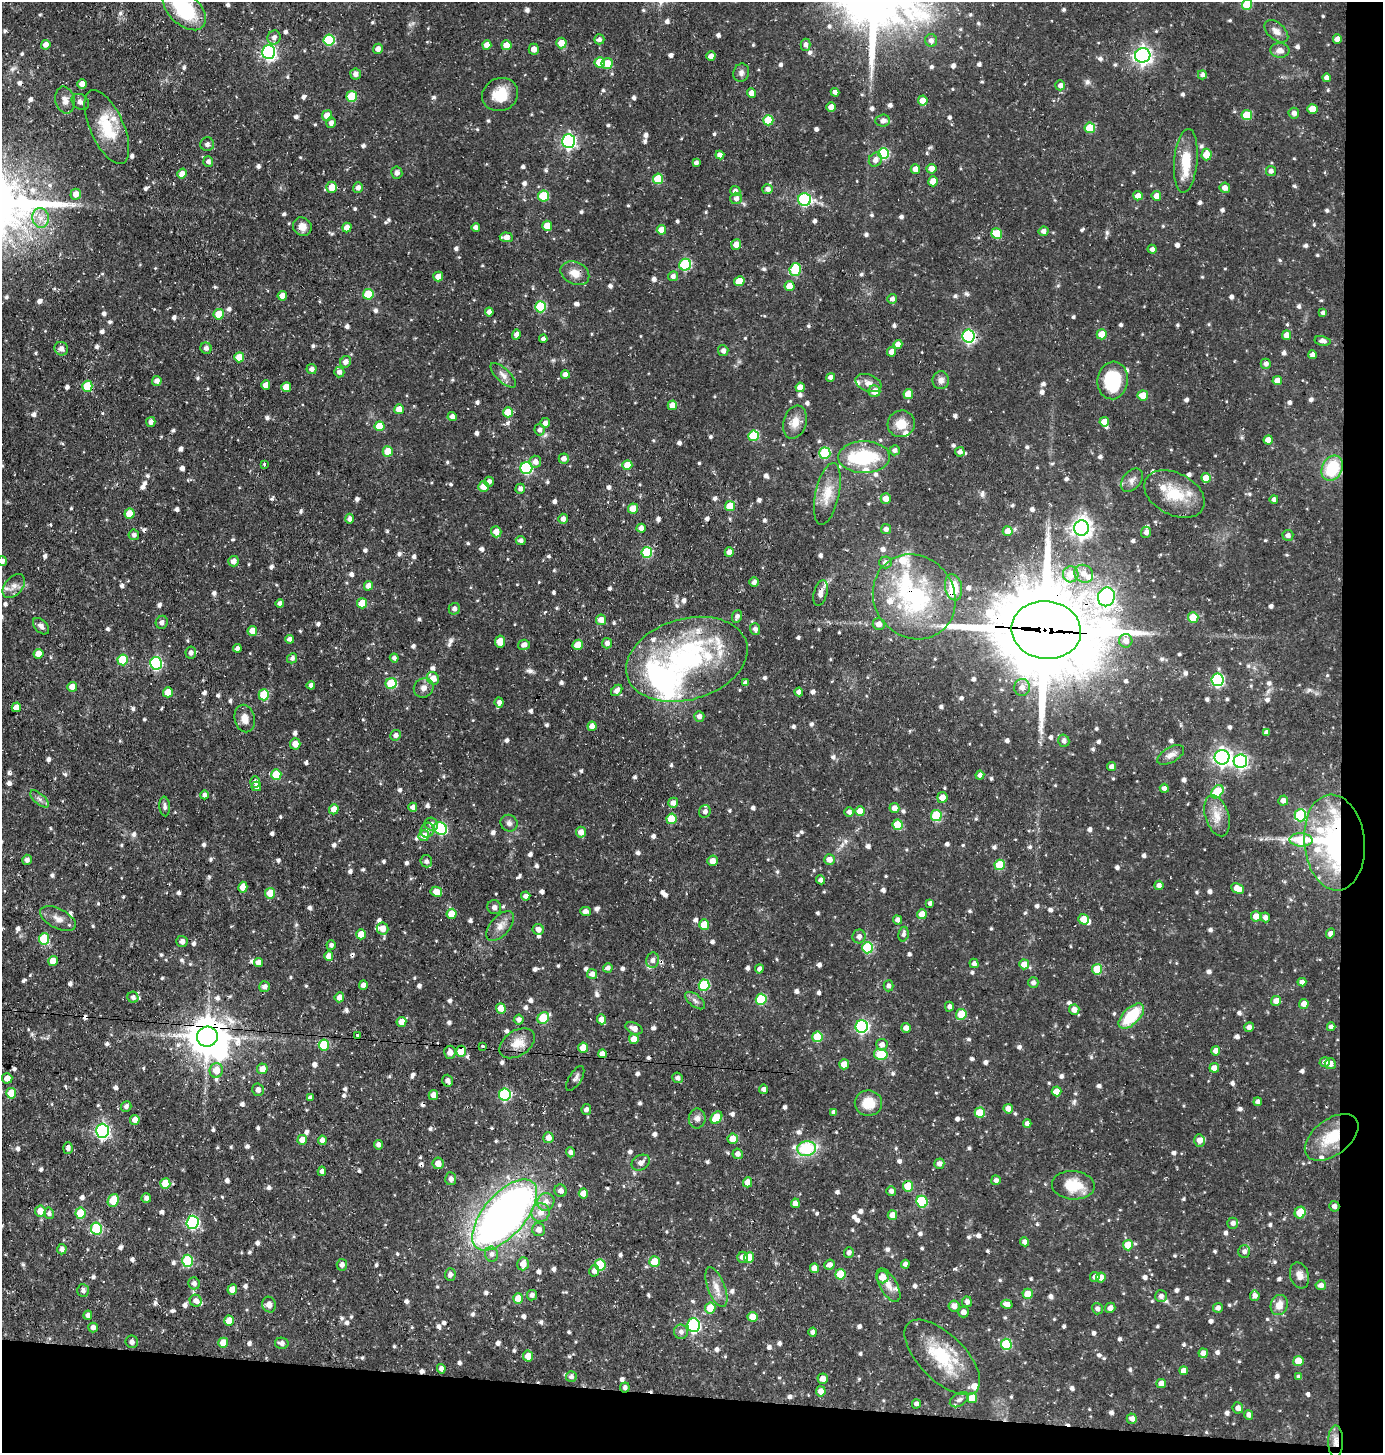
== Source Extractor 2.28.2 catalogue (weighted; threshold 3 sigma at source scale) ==
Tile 9 of 3 x 3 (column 3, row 3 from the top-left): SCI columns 2901-4281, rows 1-1451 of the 4385 x 4355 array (HDU 1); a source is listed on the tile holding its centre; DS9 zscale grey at full resolution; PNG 1385 x 1455 px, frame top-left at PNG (2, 2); each listed source drawn as its Kron ellipse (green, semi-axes under 4 px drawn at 4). Shown black and unused: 7% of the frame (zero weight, under 3 of 4 exposures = <1% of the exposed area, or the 3 px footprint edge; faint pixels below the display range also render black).
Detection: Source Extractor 2.28.2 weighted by HDU 2 'WHT'; one run over the whole footprint, this tile lists its part. Background 0.0696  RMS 0.0056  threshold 0.0251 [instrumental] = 3 sigma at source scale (4.5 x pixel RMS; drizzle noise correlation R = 1.50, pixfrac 1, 0.05/0.05 arcsec/px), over >= 5 px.
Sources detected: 1160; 2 inside a brighter object's white glare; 9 cosmic-ray / hot-pixel residue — neither listed nor drawn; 37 inside a brighter listed object's ellipse — not listed separately; of the other 1112, all 500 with FLUX_AUTO >= 1.95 (the completeness limit of this list) listed and drawn (612 fainter detections not listed), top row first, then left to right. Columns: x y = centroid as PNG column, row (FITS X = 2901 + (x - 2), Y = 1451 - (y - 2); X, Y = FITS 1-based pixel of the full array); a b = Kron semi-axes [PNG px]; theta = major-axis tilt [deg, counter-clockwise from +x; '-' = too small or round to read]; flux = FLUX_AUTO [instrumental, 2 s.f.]
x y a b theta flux
1247 5 5 5 - 21
184 9 26 15 -43 38
1276 31 14 8 -41 4.1
274 37 7 6 - 2.5
599 39 5 5 - 2
1337 39 4 4 - 3.1
329 40 5 5 - 37
931 40 6 6 - 2.6
561 43 5 5 - 7.1
46 45 5 4 - 2.9
487 45 4 4 - 5
506 45 5 5 - 6.4
805 45 6 5 - 2.1
378 49 5 5 - 3
534 49 5 5 - 3.4
1280 50 9 7 -5 3.4
269 52 7 6 - 140
1143 55 8 7 - 230
711 56 5 4 - 3.2
600 62 5 5 - 14
607 63 5 5 - 8.4
741 73 9 7 73 2.2
356 74 5 5 - 2.3
1202 75 4 4 - 2
1327 78 4 4 - 3.3
82 84 4 4 - 4.4
1060 85 5 5 - 2.5
835 92 4 4 - 2.1
752 93 5 4 - 5.7
500 94 18 16 25 13
352 96 5 5 - 21
65 100 14 9 -76 3.7
923 100 5 4 - 5.3
80 102 9 7 -38 2.2
831 107 4 4 - 4.9
1313 109 5 5 - 8
1294 113 5 5 - 2.7
327 115 5 5 - 5.8
1247 115 5 5 - 16
768 120 5 5 - 18
883 121 7 6 - 2.5
331 123 5 5 - 2.1
107 127 40 16 -66 21
1090 128 5 5 - 15
568 141 7 6 - 120
207 144 7 6 - 2.1
883 153 5 5 - 43
720 155 4 4 - 3.2
1206 155 6 5 - 10
875 160 7 6 - 3
1186 161 32 11 85 15
208 162 5 5 - 1.9
696 163 4 4 - 2
915 169 5 4 - 4.6
931 169 5 5 - 4.7
1271 171 5 5 - 2.2
397 173 6 5 - 2.4
182 174 5 4 - 5
658 179 5 5 - 19
933 181 5 5 - 7.3
332 187 5 5 - 7
358 188 5 5 - 2.5
1225 188 5 5 - 3
768 189 5 5 - 2.2
735 191 5 5 - 2.2
76 194 5 5 - 4.1
544 196 5 5 - 19
1138 196 5 4 - 3.7
1156 196 5 5 - 4.6
736 198 6 6 - 2.2
804 199 6 6 - 62
41 218 10 8 -80 4.7
547 226 5 5 - 7.9
302 227 10 9 - 4.3
476 227 4 4 - 2.2
347 228 5 4 - 4.2
661 230 5 4 - 7.6
1044 231 5 4 - 2.7
997 234 5 5 - 15
506 237 6 5 - 4.2
736 244 5 5 - 5.3
1152 249 4 4 - 2.3
685 265 6 6 - 46
795 269 6 5 - 33
575 273 15 11 -25 6.5
673 276 5 5 - 2.2
438 277 5 5 - 4.8
739 281 5 5 - 8.7
789 286 5 5 - 7.5
368 294 5 5 - 19
282 296 5 4 - 4.5
892 299 5 4 - 2.4
540 307 5 5 - 33
489 312 4 4 - 2.6
1323 313 4 4 - 2.2
219 314 5 5 - 9.7
516 334 5 4 - 2.6
1102 334 5 5 - 8.5
1287 335 5 4 - 5.5
969 336 6 6 - 78
543 339 4 4 - 2
1322 341 8 4 -12 2.7
898 344 4 4 - 4.2
206 348 5 5 - 2.3
61 349 7 6 - 2.8
723 351 5 5 - 2.4
891 352 5 4 - 3.8
1313 355 4 4 - 2.8
239 357 5 5 - 8.8
345 362 6 5 - 3
1266 364 5 5 - 2.1
311 369 5 5 - 2.4
339 372 5 5 - 2.2
565 374 4 4 - 2.8
503 375 16 6 -44 3.5
831 377 4 4 - 2.5
941 380 9 8 - 3
1113 380 19 15 83 31
157 381 5 5 - 2.9
1277 381 4 4 - 5.1
868 383 13 8 -20 4.2
266 385 5 4 - 4.4
87 386 5 5 - 18
286 387 5 4 - 6.7
800 387 4 4 - 4.6
874 391 6 6 - 6.3
908 394 5 5 - 8.2
1143 395 5 5 - 8.2
672 405 5 4 - 6.1
399 409 5 5 - 6.7
508 412 5 5 - 11
452 416 4 4 - 2.3
151 422 5 4 - 2.3
795 422 17 11 72 6.4
1104 422 5 4 - 6.2
545 423 5 4 - 2.9
901 424 13 13 - 9
379 426 5 5 - 11
540 430 6 5 - 2.1
754 436 5 5 - 25
1268 440 5 4 - 4.6
895 450 5 5 - 2.2
388 451 5 5 - 11
960 452 5 4 - 2.1
825 453 5 5 - 35
864 457 26 16 1 34
564 459 5 5 - 2.9
535 462 6 6 - 2.9
264 464 3 3 - 2.6
627 465 5 5 - 9.1
526 468 6 6 - 59
1332 468 13 10 62 27
1206 478 5 5 - 11
1132 480 13 9 49 2.9
489 482 5 5 - 2.3
483 487 5 5 - 6.4
520 489 5 4 - 2.2
827 494 31 12 77 11
1174 494 32 21 -27 21
886 498 5 5 - 5.6
1274 499 4 4 - 2
730 506 5 5 - 11
633 509 5 5 - 11
130 514 5 5 - 10
349 519 5 4 - 2.3
563 519 5 4 - 2.9
641 528 4 4 - 2.9
1081 528 8 7 - 340
886 529 5 5 - 1.9
1008 531 5 5 - 5.9
496 532 6 5 - 4.2
1146 532 5 5 - 2.4
134 535 5 5 - 2
1288 535 5 5 - 2.2
521 541 5 4 - 2
647 552 5 5 - 35
729 552 5 4 - 3.6
2 561 5 5 - 2.4
234 561 5 5 - 3.2
885 562 6 6 - 2.5
1071 574 8 8 - 9.5
1084 574 10 8 -34 5.3
754 582 5 4 - 2
14 586 14 8 50 3.8
368 586 5 4 - 3.5
953 587 13 8 -80 12
820 593 13 6 75 3.1
914 597 44 40 -52 72
1106 597 9 8 - 120
280 603 4 4 - 2
362 603 5 5 - 11
454 609 6 5 - 2.2
737 616 6 5 - 2
1193 618 5 5 - 15
601 620 5 5 - 5
162 622 6 6 - 2
879 624 6 6 - 3.8
41 626 10 6 -46 2.2
755 629 6 5 - 2.1
1046 630 35 29 -7 9500
252 631 5 5 - 6.8
290 639 4 4 - 2.2
1126 641 7 6 - 4
500 642 6 5 - 6.6
607 643 5 5 - 2.4
524 645 6 5 - 2.9
578 645 5 5 - 8.7
237 648 4 4 - 2.2
191 653 6 5 - 2.2
39 654 5 5 - 6.1
292 658 5 4 - 2
394 658 4 4 - 2.1
687 659 62 40 16 97
123 660 5 5 - 19
156 663 6 6 - 67
433 678 7 5 -47 5.9
1218 680 6 6 - 77
391 683 5 5 - 26
745 683 4 4 - 2.2
311 685 4 4 - 2.2
72 687 5 5 - 4.5
1022 687 8 8 - 3.6
424 688 10 9 - 3.1
617 690 6 4 46 2.9
168 692 5 5 - 7.6
799 692 4 4 - 2.5
264 695 5 5 - 22
499 702 5 4 - 2.2
16 707 5 4 - 5.2
699 716 5 5 - 2.4
245 719 14 10 -77 5.6
592 726 5 4 - 4.4
1266 732 4 4 - 2
396 735 5 5 - 2.2
1064 741 6 5 - 2.1
295 744 6 5 - 5
1171 755 15 7 29 3.3
1222 757 7 7 - 210
1240 761 7 6 - 110
1112 767 4 4 - 2.6
276 775 5 5 - 18
980 775 4 4 - 2.3
255 782 5 5 - 2.1
256 786 5 4 - 3.2
1164 788 4 4 - 2.6
1217 792 7 5 49 19
204 795 4 4 - 2
942 797 5 5 - 5.4
39 799 11 5 -42 2
1283 801 5 5 - 3.5
673 803 5 5 - 3.1
165 806 10 5 -84 2.1
413 807 4 4 - 2.7
894 808 5 5 - 3.7
334 809 5 4 - 5.2
705 811 6 5 - 2.2
860 811 5 5 - 6.9
849 812 5 5 - 2.1
1300 815 6 6 - 34
936 816 5 5 - 27
1217 816 21 12 -73 7.9
671 819 5 5 - 15
509 823 9 8 - 2.3
431 824 7 6 - 2.7
898 825 5 5 - 16
440 828 7 6 - 51
427 830 7 6 - 2.4
581 832 5 5 - 4.3
424 836 5 5 - 4.9
1301 840 11 6 -3 20
1334 842 48 30 -84 110
829 859 5 5 - 4.3
27 860 5 4 - 2.4
426 861 6 6 - 2.2
712 861 5 5 - 3.8
1000 865 5 5 - 19
821 880 4 4 - 2.3
1159 885 4 4 - 2.7
243 887 5 4 - 5.6
1237 888 7 4 -23 6.7
436 892 6 5 - 6.3
270 893 5 5 - 10
526 896 4 4 - 3.2
930 903 4 4 - 2
494 907 7 7 - 2
585 911 5 4 - 3.2
451 914 5 5 - 10
922 914 5 5 - 5.8
1256 916 5 5 - 6.3
1265 917 5 4 - 2.4
58 919 19 9 -28 5
1083 919 5 5 - 7.3
898 920 5 4 - 2.2
704 925 5 5 - 9.9
500 926 18 9 49 5.2
383 928 6 6 - 5.2
538 929 5 5 - 3.1
1330 933 5 4 - 2.2
361 934 5 5 - 7.8
903 934 7 5 79 2
859 936 7 6 - 2.5
44 939 5 5 - 22
182 942 5 5 - 2
331 945 5 4 - 2
867 948 6 5 - 33
329 956 5 4 - 4.8
653 960 7 6 - 2.3
53 961 5 4 - 7.7
259 963 4 4 - 4.5
974 963 5 4 - 2.1
1024 964 5 5 - 5.9
608 968 5 4 - 1.9
759 969 4 4 - 2.2
1097 969 5 5 - 15
592 974 5 5 - 3.3
1302 982 4 4 - 3.1
1033 983 5 5 - 2.1
363 985 4 4 - 2.6
704 985 5 5 - 34
888 986 5 5 - 2.2
265 987 5 5 - 2.4
133 997 5 5 - 2
339 997 5 5 - 3.2
761 999 5 5 - 31
695 1001 12 6 -38 2.2
1276 1001 5 5 - 4.3
1304 1004 5 4 - 5.1
949 1007 5 4 - 2
501 1008 5 5 - 6.1
1074 1010 5 5 - 4.1
961 1014 5 5 - 15
1131 1016 16 8 45 24
543 1018 6 5 - 22
602 1019 5 4 - 4.4
519 1020 5 5 - 2.3
401 1022 5 5 - 5.7
862 1026 6 6 - 86
1249 1027 5 4 - 2.1
1331 1027 4 4 - 2.7
634 1028 9 5 -25 3.5
906 1028 5 4 - 3.2
357 1036 3 3 - 2.5
207 1037 10 10 - 1300
817 1037 5 5 - 18
634 1039 5 5 - 6
517 1043 19 12 33 8.1
324 1045 5 5 - 24
882 1045 6 5 - 3.2
483 1046 3 3 - 2.4
583 1048 5 5 - 7.3
461 1051 5 5 - 16
1216 1051 4 4 - 3.6
450 1052 6 5 - 3.5
603 1054 4 4 - 5.2
881 1054 7 5 -11 22
1325 1062 5 5 - 2.3
844 1064 5 5 - 6.4
1330 1064 5 5 - 3.8
1214 1068 5 4 - 4.9
262 1069 5 5 - 4.7
216 1070 7 6 - 6.8
7 1078 5 5 - 4.1
575 1078 14 6 59 2.1
678 1078 5 5 - 2
447 1081 6 5 - 2.2
764 1089 4 4 - 2.4
258 1090 6 6 - 2.1
1057 1091 5 5 - 5.5
11 1093 5 5 - 11
505 1094 6 6 - 59
433 1095 5 4 - 4
310 1098 4 4 - 2
1258 1102 4 4 - 2
868 1103 13 12 - 11
126 1106 5 5 - 2
1008 1109 5 4 - 4.6
586 1110 5 5 - 2
834 1112 4 4 - 2.1
980 1113 5 5 - 17
697 1118 10 8 82 3
716 1118 7 5 52 14
135 1120 5 4 - 4.6
1027 1123 4 4 - 2.1
102 1131 7 6 - 110
1332 1137 31 17 37 19
548 1138 5 5 - 4
733 1139 5 5 - 7.3
302 1140 5 5 - 6.2
322 1140 5 4 - 3
1199 1140 6 5 - 3.6
378 1145 5 4 - 2.3
68 1148 6 5 - 2.2
807 1149 9 7 8 33
570 1152 5 4 - 2
738 1154 5 5 - 2.5
438 1163 6 5 - 5
641 1163 10 7 32 3
939 1164 5 5 - 3.2
322 1171 5 4 - 2.7
451 1179 6 5 - 2.1
996 1180 5 4 - 2
748 1182 5 4 - 5.5
165 1183 5 5 - 14
1073 1185 21 14 -5 16
908 1186 5 5 - 15
561 1191 6 6 - 2.6
891 1191 5 5 - 2.3
583 1193 5 4 - 7.7
146 1198 5 4 - 2.4
113 1200 6 5 - 13
546 1202 9 8 - 4.3
922 1202 6 5 - 36
795 1203 5 4 - 4.8
1334 1206 5 5 - 2.3
40 1211 5 5 - 6.2
540 1212 9 9 - 4.9
1300 1212 6 5 - 16
49 1213 6 5 - 2.1
80 1213 5 5 - 18
505 1215 43 21 49 380
892 1215 5 5 - 4.8
192 1222 6 6 - 65
1233 1223 5 5 - 2.3
96 1229 6 5 - 31
539 1230 6 6 - 3.4
1025 1242 5 4 - 2.4
1128 1245 5 5 - 10
62 1249 5 4 - 2.4
1244 1251 6 6 - 2.1
849 1252 5 4 - 2.2
492 1254 7 6 - 2.5
742 1257 5 5 - 3
749 1257 5 5 - 8.2
188 1261 6 5 - 31
654 1262 5 5 - 11
523 1264 6 5 - 5.2
905 1264 4 4 - 2.2
342 1265 6 5 - 2.3
600 1265 6 5 - 28
829 1265 5 5 - 2.9
814 1268 5 4 - 4.5
594 1271 6 5 - 2.5
840 1274 5 5 - 18
450 1275 6 5 - 2
1299 1275 13 9 -72 4
882 1277 6 6 - 6
1095 1277 5 4 - 2.7
1101 1277 5 5 - 4.2
194 1283 6 5 - 2.3
888 1285 19 8 -60 5.3
1321 1285 5 5 - 3.3
716 1287 21 8 -69 5.9
232 1289 5 4 - 5.7
83 1290 6 6 - 2.3
1028 1294 5 5 - 8.6
532 1295 5 5 - 2.1
1161 1296 6 6 - 2.3
1255 1296 5 4 - 2.3
518 1298 5 5 - 7.8
196 1301 6 5 - 3.1
967 1302 5 5 - 2.6
1007 1304 6 4 -16 2.9
269 1305 8 6 -74 4.4
1279 1305 10 8 73 6
954 1306 5 5 - 3.5
710 1308 5 5 - 13
1110 1308 5 5 - 3
1218 1308 5 5 - 2.5
1097 1309 6 5 - 2.1
963 1312 5 5 - 2.8
88 1315 5 4 - 2.1
752 1317 5 5 - 7.7
229 1321 5 5 - 9.1
694 1325 7 6 - 83
93 1327 5 4 - 2.5
681 1332 7 7 - 2.3
813 1332 4 4 - 2.2
132 1342 6 6 - 2
223 1343 5 5 - 9
282 1343 7 5 -13 2.5
1006 1344 5 5 - 31
1203 1353 5 4 - 3.7
528 1356 5 5 - 5.9
942 1357 48 23 -45 33
1298 1361 5 5 - 9.9
441 1369 5 4 - 2.6
1184 1371 4 4 - 4.4
571 1376 5 5 - 2.1
1299 1377 4 4 - 2.2
823 1379 5 5 - 3.6
1161 1383 5 4 - 3.9
625 1387 5 5 - 2
821 1391 5 4 - 5.3
972 1398 5 5 - 9.6
959 1400 10 6 32 2
916 1404 5 4 - 2.2
1238 1408 5 5 - 2.9
1249 1415 5 4 - 2.5
1132 1419 5 5 - 3
1336 1442 16 7 89 4.5
Overlapping masked pixels (flux is a lower limit): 13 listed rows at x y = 561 43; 997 234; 540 307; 1313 355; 953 587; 914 597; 1046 630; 1334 842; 207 1037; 461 1051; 1332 1137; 625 1387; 1336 1442
Isophote crosses this tile's border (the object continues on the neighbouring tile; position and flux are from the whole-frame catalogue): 3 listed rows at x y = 1247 5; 184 9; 2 561